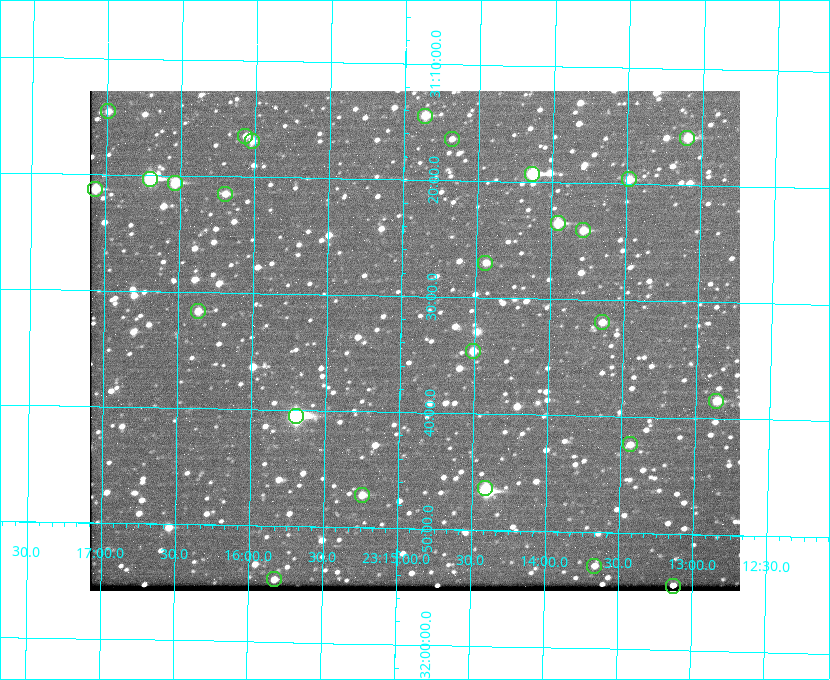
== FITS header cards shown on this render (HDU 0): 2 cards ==
NAXIS1  =                  650 / Width of table row in bytes
NAXIS2  =                  500 / Number of rows in table

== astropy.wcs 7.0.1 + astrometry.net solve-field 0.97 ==
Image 650 x 500 px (HDU 0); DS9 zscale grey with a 90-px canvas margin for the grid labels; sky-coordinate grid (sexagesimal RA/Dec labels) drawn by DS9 from the SOLVED WCS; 26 Tycho-2 reference stars matched to detected sources circled (green)
Header WCS: none
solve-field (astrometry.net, Tycho-2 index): SOLVED blind (the file carries no WCS)
Solved WCS: RA---TAN-SIP/DEC--TAN-SIP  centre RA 23:14:54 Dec +31:34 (348.73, +31.56 deg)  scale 5.17 arcsec/px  FOV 56.0' x 43.0'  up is +179 deg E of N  parity flipped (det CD > 0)
(file carries no celestial WCS; the grid is the blind solution)
Tycho-2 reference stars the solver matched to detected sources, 26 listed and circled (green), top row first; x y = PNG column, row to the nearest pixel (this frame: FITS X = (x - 90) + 1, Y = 500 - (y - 91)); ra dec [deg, ICRS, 3 dp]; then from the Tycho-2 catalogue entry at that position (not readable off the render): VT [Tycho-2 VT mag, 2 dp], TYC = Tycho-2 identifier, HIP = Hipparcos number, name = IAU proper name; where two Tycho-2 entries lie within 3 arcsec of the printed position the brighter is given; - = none
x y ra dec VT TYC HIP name
108 111 349.247 +31.243 11.65 2752-184-1 - -
425 116 348.716 +31.241 10.71 2751-1879-1 - -
245 136 349.017 +31.275 11.37 2752-138-1 - -
687 138 348.274 +31.265 10.04 2751-1349-1 - -
452 139 348.670 +31.274 11.52 2751-699-1 - -
252 141 349.005 +31.281 11.69 2752-129-1 - -
532 174 348.533 +31.321 8.95 2751-241-1 - -
150 179 349.176 +31.338 8.87 2752-38-1 - -
629 179 348.371 +31.327 10.64 2751-1121-1 - -
175 183 349.134 +31.344 10.32 2752-30-1 - -
95 189 349.268 +31.354 10.15 2752-13-1 - -
225 194 349.049 +31.358 11.45 2752-14-1 - -
558 223 348.489 +31.392 10.19 2751-871-1 - -
583 230 348.446 +31.401 10.83 2751-661-1 - -
485 263 348.609 +31.450 11.66 2751-603-1 - -
198 311 349.092 +31.527 11.51 2752-227-1 - -
602 322 348.411 +31.532 11.57 2751-1753-1 - -
473 351 348.628 +31.577 11.53 2751-2055-1 - -
716 401 348.216 +31.641 10.50 2751-2059-1 - -
296 416 348.924 +31.676 7.66 2752-472-1 114838 -
630 444 348.359 +31.706 12.06 2751-1215-1 - -
485 488 348.603 +31.774 10.34 2751-877-1 - -
362 495 348.810 +31.787 10.96 2752-75-1 - -
594 566 348.416 +31.882 12.05 2755-227-1 - -
274 579 348.957 +31.910 11.45 2756-107-1 - -
673 586 348.282 +31.908 11.42 2755-221-1 - -